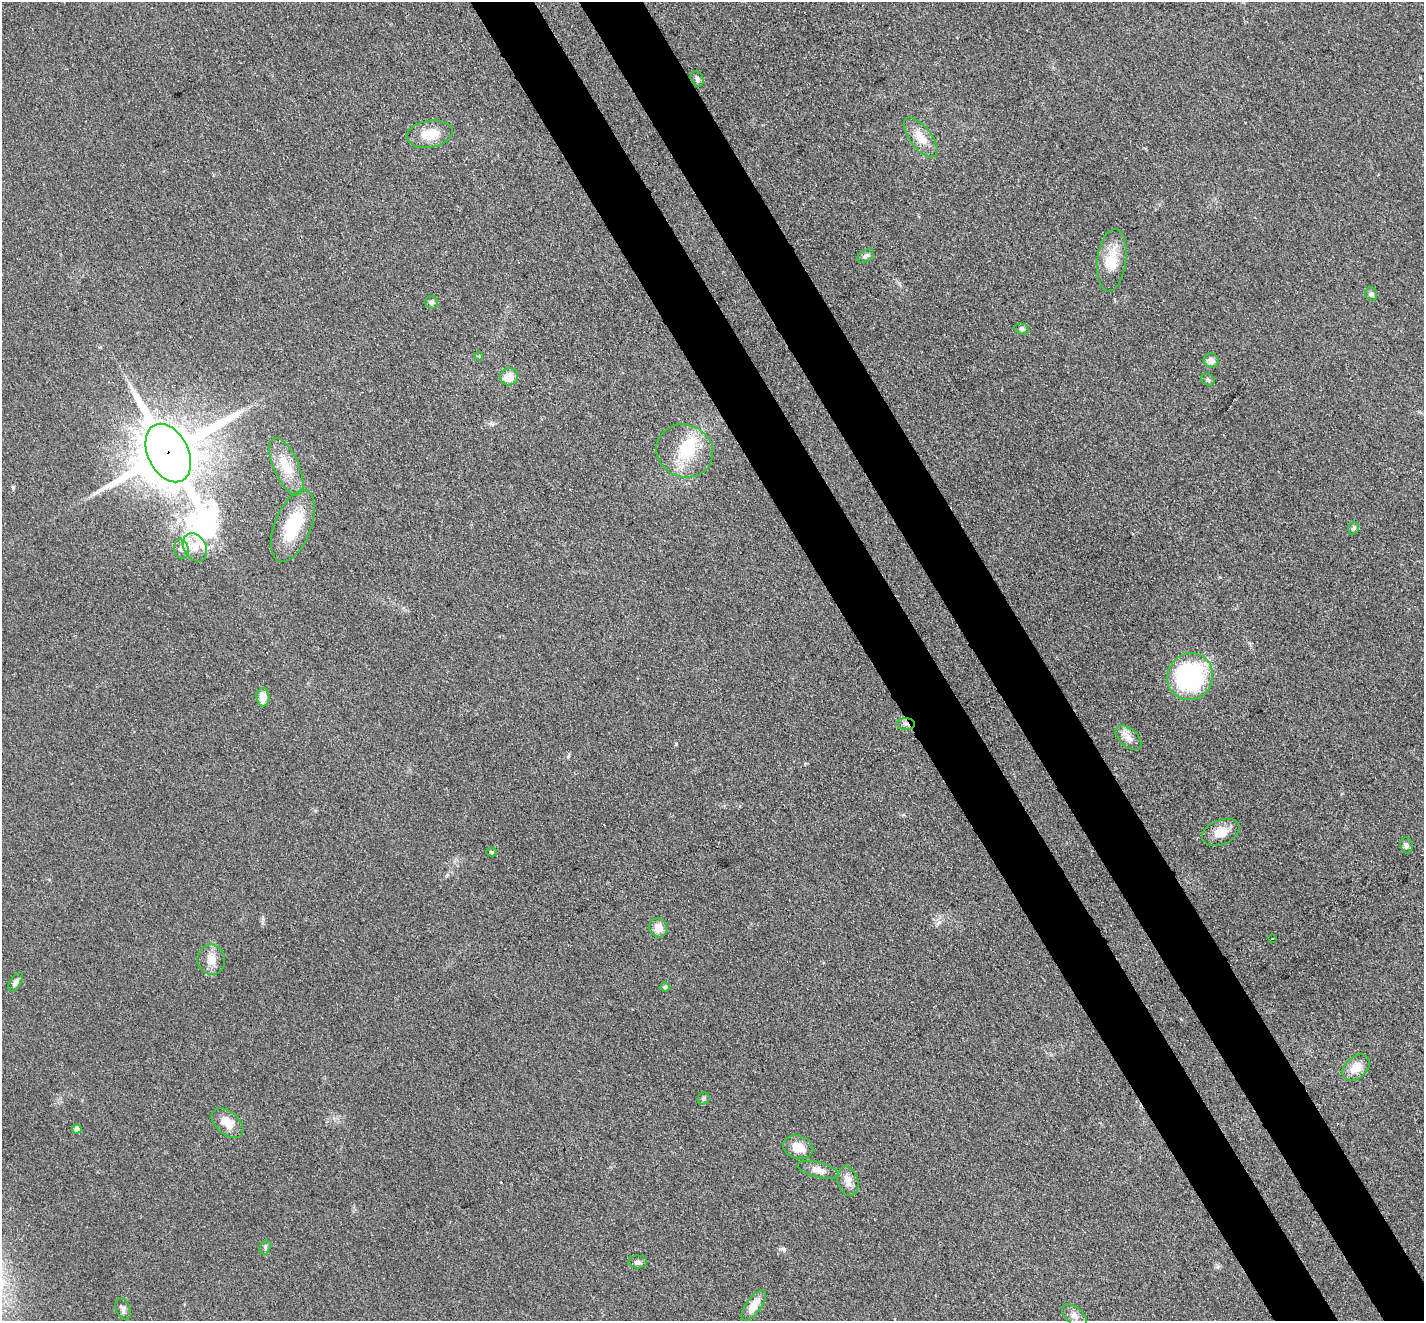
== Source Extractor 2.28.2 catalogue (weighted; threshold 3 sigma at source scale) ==
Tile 6 of 4 x 4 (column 2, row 2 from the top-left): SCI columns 1504-2925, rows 2972-4290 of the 5851 x 5809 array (HDU 1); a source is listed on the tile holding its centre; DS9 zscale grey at full resolution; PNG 1426 x 1323 px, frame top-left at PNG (2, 2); each listed source drawn as its Kron ellipse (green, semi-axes under 4 px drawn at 4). Shown black and unused: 9% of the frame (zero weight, under 3 of 4 exposures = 7% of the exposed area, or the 3 px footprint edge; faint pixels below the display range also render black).
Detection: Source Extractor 2.28.2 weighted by HDU 2 'WHT'; one run over the whole footprint, this tile lists its part. Background 0.0899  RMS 0.0078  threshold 0.035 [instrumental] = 3 sigma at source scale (4.5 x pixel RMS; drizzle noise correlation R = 1.50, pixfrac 1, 0.05/0.05 arcsec/px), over >= 5 px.
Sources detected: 43; all 43 listed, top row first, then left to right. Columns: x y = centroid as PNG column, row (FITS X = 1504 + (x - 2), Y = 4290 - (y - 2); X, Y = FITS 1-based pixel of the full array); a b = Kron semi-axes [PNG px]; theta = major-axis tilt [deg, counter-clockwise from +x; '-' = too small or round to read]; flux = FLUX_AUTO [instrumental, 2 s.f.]
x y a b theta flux
697 79 8 6 -61 2.2
430 134 23 13 9 17
921 137 23 11 -52 13
866 256 9 5 31 2.3
1112 260 31 14 83 21
1371 294 7 5 -74 1.9
432 302 6 6 - 1.6
1022 329 7 5 -16 1.6
479 356 4 4 - 0.76
1211 361 7 7 - 4.8
509 377 9 8 - 12
1208 380 7 5 -31 1.8
685 451 29 26 -24 36
168 453 31 20 -64 7100
286 467 31 12 -66 18
293 526 38 18 68 40
1353 528 6 5 - 1.9
195 547 15 11 -61 10
181 549 10 7 -78 3.3
1190 676 24 22 59 110
263 697 9 6 -87 8.7
906 724 9 6 -4 2.7
1128 738 15 9 -42 6.1
1221 832 19 12 22 12
1406 845 8 6 -83 2.6
492 852 5 4 - 1.3
658 928 9 9 - 7.2
1272 938 2 2 - 0.88
211 960 15 14 - 8.9
16 982 10 5 56 2.9
665 987 5 4 - 1.3
1356 1068 16 11 41 11
704 1098 6 5 - 1.6
227 1123 18 11 -41 11
77 1129 4 4 - 4.3
798 1147 15 11 -17 11
818 1170 21 7 -14 6.5
848 1181 15 10 -75 6.7
265 1247 7 5 72 1.5
637 1262 9 6 1 2.5
754 1305 18 7 55 11
123 1309 11 7 -68 3
1074 1315 14 8 -40 4.7
Overlapping masked pixels (flux is a lower limit): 2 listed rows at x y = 168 453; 906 724
Unlisted compact peaks at least as high as the median listed source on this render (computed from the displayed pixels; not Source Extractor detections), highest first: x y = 784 1249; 13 488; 676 744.